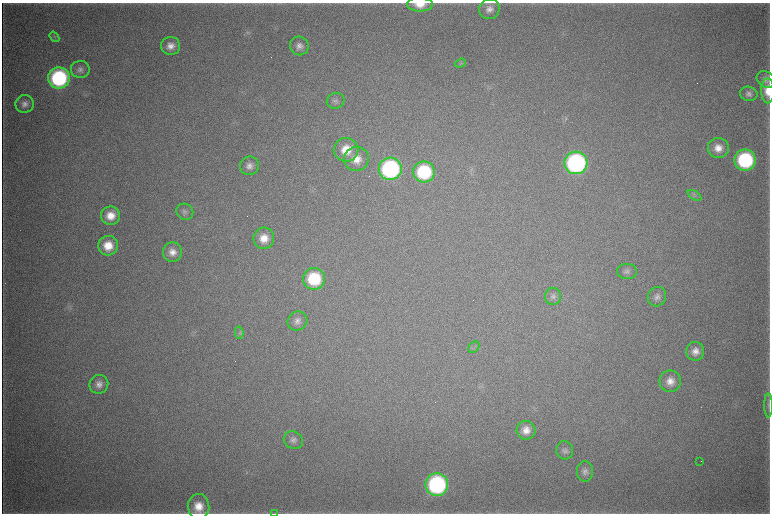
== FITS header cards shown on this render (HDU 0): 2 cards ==
NAXIS1  =                 1536 / length of data axis 1
NAXIS2  =                 1023 / length of data axis 2

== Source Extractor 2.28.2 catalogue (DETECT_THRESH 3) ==
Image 1536 x 1023 px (HDU 0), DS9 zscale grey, zoomed out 1/2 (1 PNG px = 2 x 2 image px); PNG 772 x 516 px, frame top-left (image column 1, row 1022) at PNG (2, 3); each listed source drawn as its Kron ellipse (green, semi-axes under 4 px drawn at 4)
Background 4400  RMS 38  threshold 113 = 3 sigma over >= 5 px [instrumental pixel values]
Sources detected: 49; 3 cannot appear on this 1/2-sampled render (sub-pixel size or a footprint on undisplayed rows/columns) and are neither listed nor drawn; the other 46 listed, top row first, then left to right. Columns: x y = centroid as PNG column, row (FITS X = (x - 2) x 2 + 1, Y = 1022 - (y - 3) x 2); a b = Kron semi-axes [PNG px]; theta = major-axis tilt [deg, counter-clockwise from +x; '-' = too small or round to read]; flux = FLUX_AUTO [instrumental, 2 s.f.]
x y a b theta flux
420 4 13 7 -1 1.1e+05
489 9 10 9 - 6.2e+04
54 37 6 3 -53 1.1e+04
171 46 9 9 - 6.8e+04
299 46 9 9 - 5.1e+04
460 63 6 4 20 1.5e+04
80 69 9 8 - 3.7e+04
59 78 11 10 - 1.1e+06
766 79 10 7 -38 4.1e+04
768 91 12 6 90 1.1e+05
749 94 9 7 -13 3.6e+04
336 101 9 8 - 3.2e+04
25 104 9 9 - 4.7e+04
718 148 10 10 - 9.5e+04
346 150 12 12 - 1.7e+05
356 159 12 12 - 1.2e+05
745 160 10 10 - 9.0e+05
576 163 11 11 - 1.8e+06
249 166 9 9 - 5.4e+04
390 169 11 11 - 1.4e+06
424 172 11 10 - 6.3e+05
695 195 7 3 -29 1.7e+04
185 212 9 8 - 3.1e+04
111 216 9 9 - 1.2e+05
264 238 11 10 - 1.2e+05
108 246 10 10 - 1.5e+05
172 252 10 9 - 7.3e+04
627 271 10 7 -4 3.4e+04
314 279 11 11 - 4.6e+05
553 296 8 8 - 3.3e+04
657 297 10 9 - 4.6e+04
297 321 10 9 - 5.0e+04
239 333 6 2 -81 9.4e+03
474 347 6 5 - 1.6e+04
695 351 9 9 - 6.7e+04
670 381 11 10 - 8.7e+04
99 384 9 9 - 5.6e+04
768 405 12 3 -89 1.8e+04
526 430 9 9 - 8.2e+04
293 440 10 8 -33 4.1e+04
565 450 9 8 - 3.3e+04
700 461 3 1 - 2.2e+03
585 471 10 8 89 4.2e+04
437 485 11 11 - 1.4e+06
199 507 13 11 -84 1.4e+05
275 513 3 2 - 4.3e+03
At the frame edge (FLAGS 8, measured only in part): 3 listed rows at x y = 420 4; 768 91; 275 513
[3 sub-pixel or undisplayed-footprint detections neither listed nor drawn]